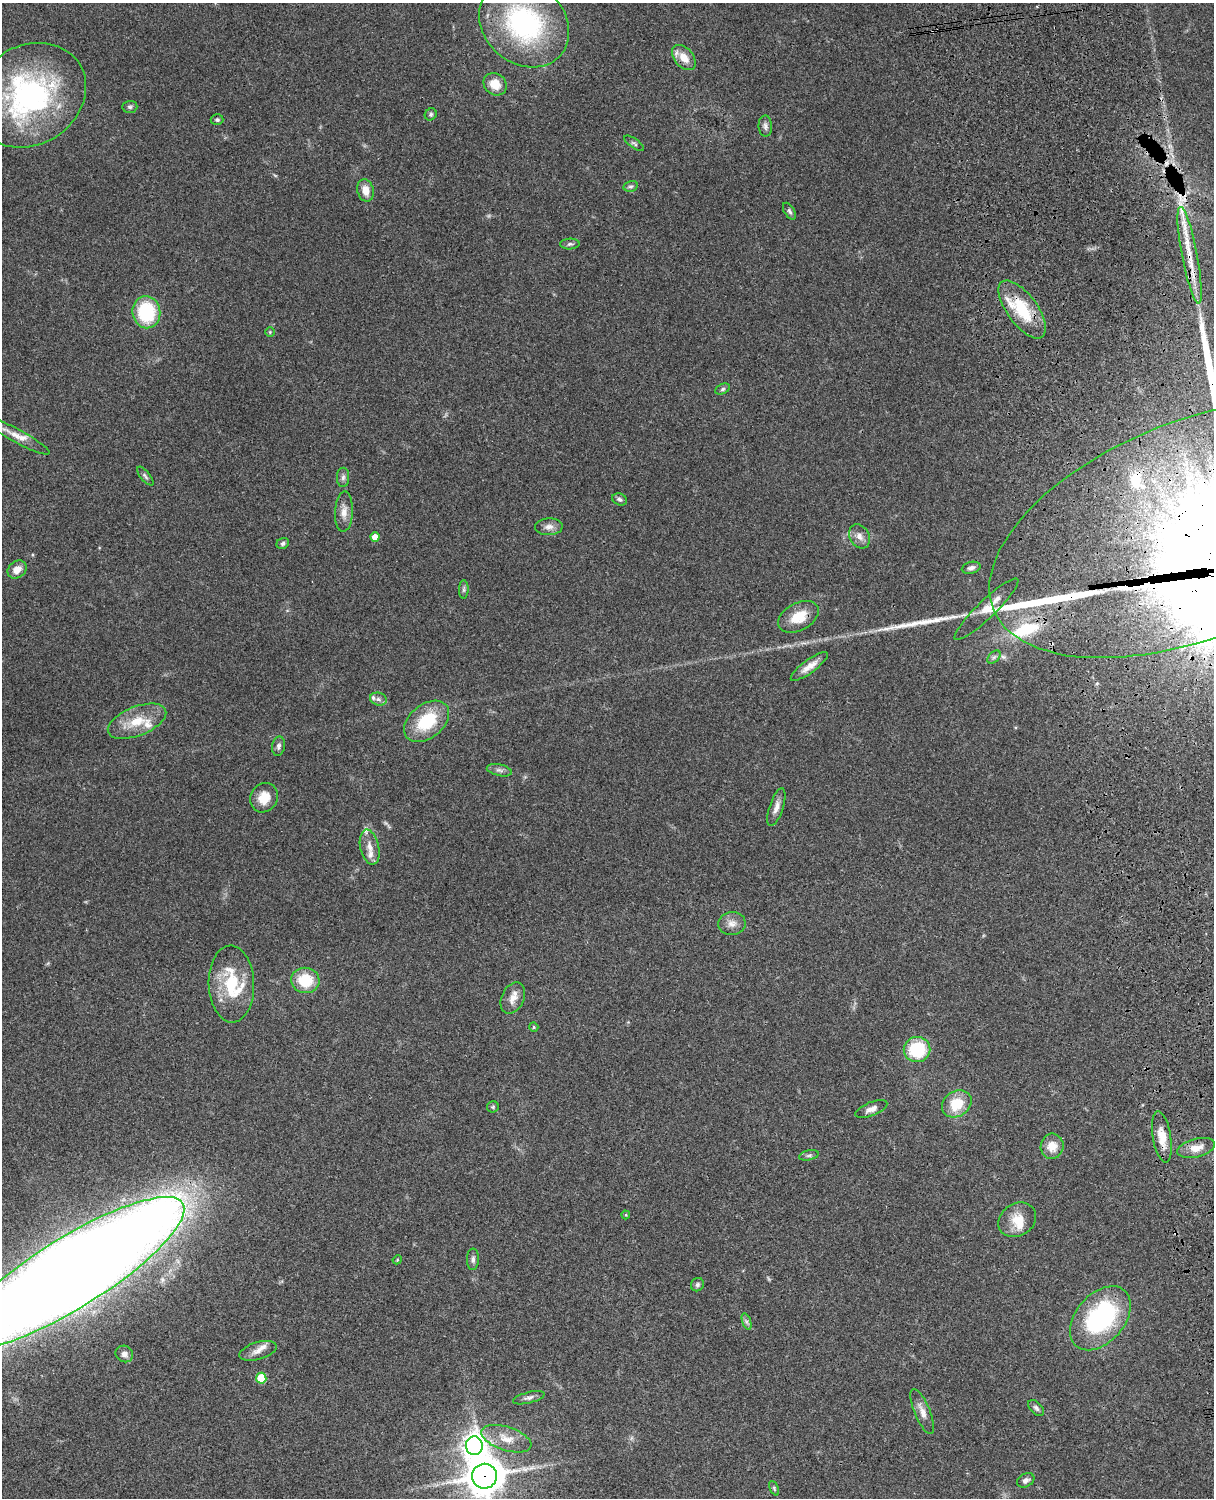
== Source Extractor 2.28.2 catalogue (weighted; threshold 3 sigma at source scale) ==
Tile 6 of 4 x 3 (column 2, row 2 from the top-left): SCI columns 1333-2544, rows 1772-3267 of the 5086 x 4926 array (HDU 1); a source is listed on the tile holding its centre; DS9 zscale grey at full resolution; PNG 1216 x 1500 px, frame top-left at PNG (2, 3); each listed source drawn as its Kron ellipse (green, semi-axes under 4 px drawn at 4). Shown black and unused: <1% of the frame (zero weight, under 3 of 4 exposures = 6% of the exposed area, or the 3 px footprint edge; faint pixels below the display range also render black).
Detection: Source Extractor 2.28.2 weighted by HDU 2 'WHT'; one run over the whole footprint, this tile lists its part. Background 0.0964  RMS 0.0063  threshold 0.0285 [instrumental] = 3 sigma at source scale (4.5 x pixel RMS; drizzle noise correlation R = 1.50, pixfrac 1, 0.05/0.05 arcsec/px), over >= 5 px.
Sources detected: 95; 3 cosmic-ray / hot-pixel residue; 4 long thin detections or spike segments (spike, bleed or trail) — neither listed nor drawn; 13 inside a brighter listed object's ellipse — not listed separately; the other 75 listed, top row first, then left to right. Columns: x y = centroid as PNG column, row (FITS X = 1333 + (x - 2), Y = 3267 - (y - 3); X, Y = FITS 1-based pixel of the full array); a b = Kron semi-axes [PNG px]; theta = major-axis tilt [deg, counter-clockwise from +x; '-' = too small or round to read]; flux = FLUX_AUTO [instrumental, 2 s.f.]
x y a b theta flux
524 23 48 40 -41 100
684 58 14 9 -50 8.5
495 84 12 10 -42 10
29 95 59 49 32 130
130 107 7 6 - 1.3
431 114 6 5 - 1.2
217 120 6 5 - 1.4
765 126 10 7 -89 2.2
634 143 11 4 -35 1.4
631 186 7 5 14 1.4
366 190 11 8 -77 6.8
789 211 9 5 -58 1.5
570 244 10 5 2 1.6
1190 255 49 8 -79 18
1022 309 34 15 -54 29
146 312 16 14 -83 39
270 332 5 4 - 0.78
723 389 7 5 28 1.2
16 435 38 6 -28 7.5
145 476 11 5 -50 1.6
343 477 9 6 88 2
620 499 8 5 -22 1.8
344 512 20 9 87 5.9
549 527 14 8 2 4
1197 529 219 108 21 14000
860 536 13 9 -60 4.4
375 537 4 4 - 6.4
283 543 6 5 - 1.5
971 568 9 6 15 2.2
17 570 10 8 40 5.9
464 589 9 5 89 1.3
987 609 43 9 44 8.9
798 617 22 13 29 14
994 657 8 5 45 1.5
809 666 22 6 36 6.4
378 699 8 6 -15 2.2
137 721 31 14 22 16
427 721 25 17 39 30
279 746 10 6 78 2
499 770 13 5 -12 2.4
264 798 15 13 61 11
776 807 20 7 72 4.6
370 847 18 9 -77 6.1
732 923 13 11 7 4.9
305 980 14 12 -8 20
231 984 38 23 -88 30
513 998 16 11 64 6.1
534 1027 5 4 - 0.83
917 1050 13 12 - 32
957 1104 16 12 34 19
493 1107 6 5 - 1
871 1109 17 6 22 4
1162 1137 26 9 -80 9.4
1052 1146 12 11 - 8
1196 1148 19 9 14 7.1
809 1155 10 5 12 1.6
626 1215 4 4 - 0.65
1017 1220 20 16 34 12
473 1259 11 6 89 2.1
397 1260 5 3 - 0.65
70 1273 133 35 32 3100
697 1285 7 6 - 1.4
1100 1318 37 24 49 86
746 1322 9 4 -72 1.5
258 1351 19 8 17 5.2
124 1354 9 8 - 3
261 1378 5 5 - 24
529 1398 16 5 15 2.4
1036 1408 10 5 -46 1.8
922 1412 24 7 -68 5.7
506 1439 26 12 -18 11
474 1446 9 8 - 520
484 1476 12 12 - 1600
1026 1480 9 6 30 2.2
774 1488 8 4 -64 0.95
Overlapping masked pixels (flux is a lower limit): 6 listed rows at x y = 684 58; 1190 255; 1022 309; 1197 529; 1162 1137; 484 1476
Isophote crosses this tile's border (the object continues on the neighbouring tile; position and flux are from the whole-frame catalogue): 4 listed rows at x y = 29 95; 1197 529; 70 1273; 484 1476